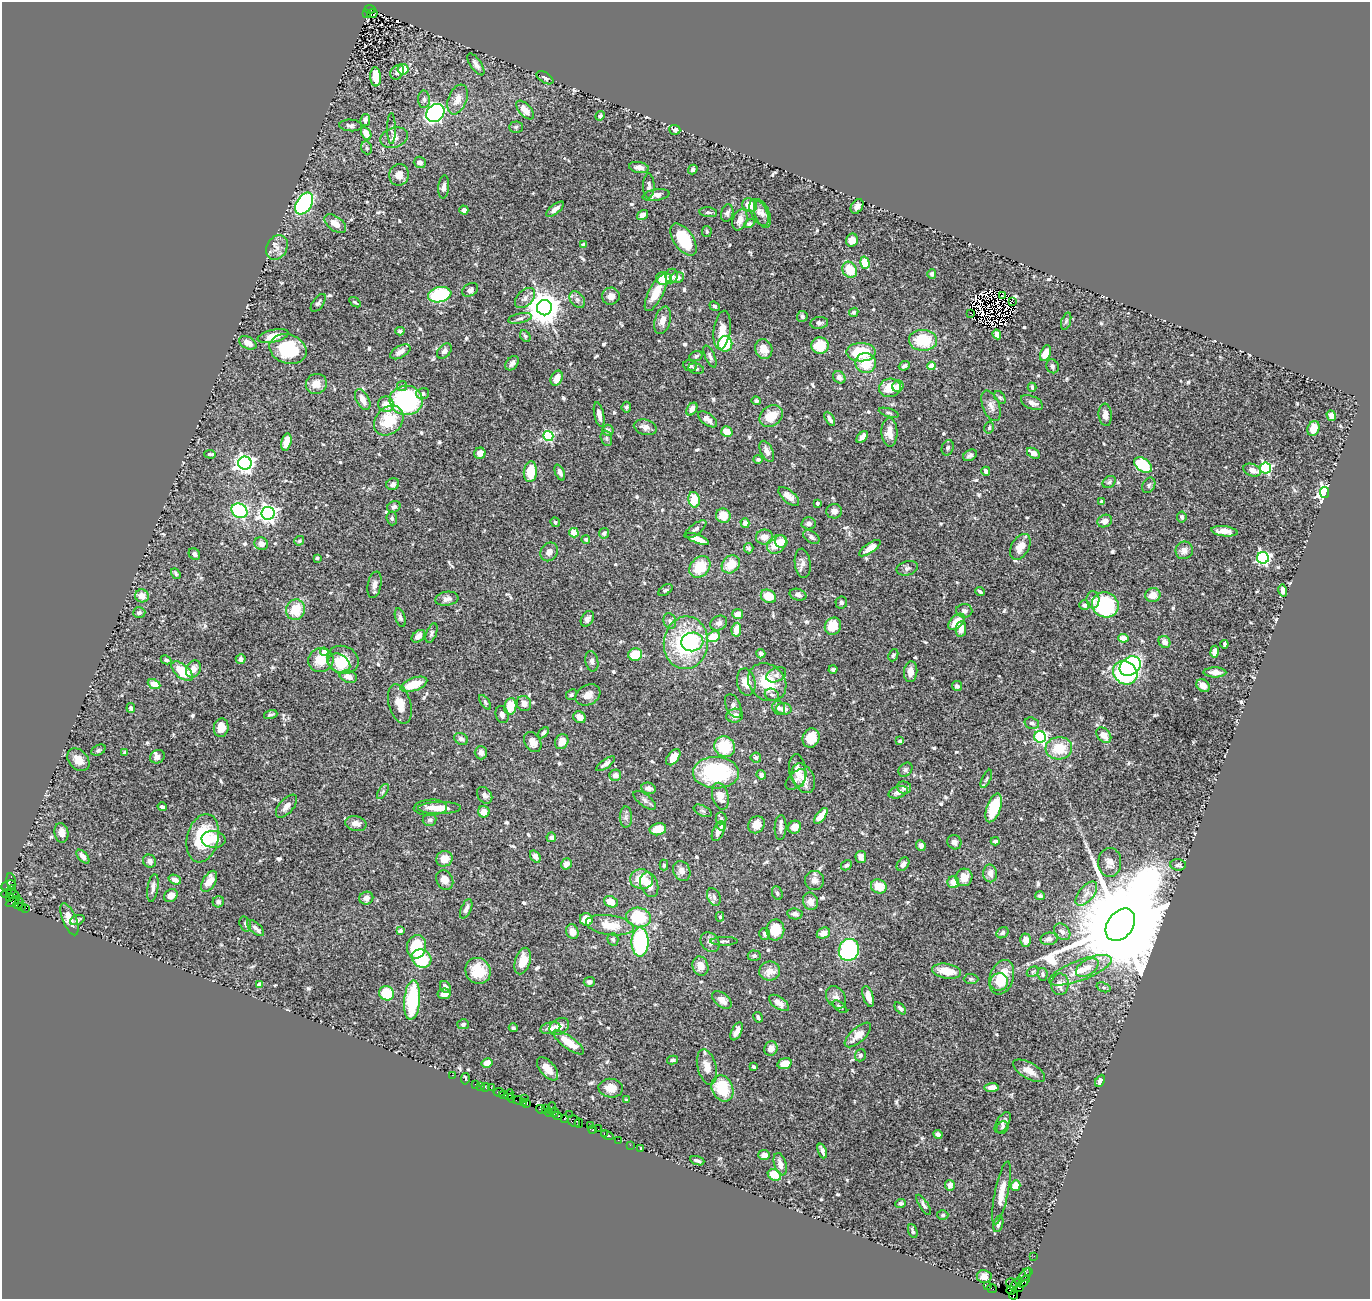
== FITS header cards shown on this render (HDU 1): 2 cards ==
NAXIS1  =                 1368
NAXIS2  =                 1297

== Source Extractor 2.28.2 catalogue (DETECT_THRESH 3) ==
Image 1368 x 1297 px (HDU 1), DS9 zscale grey, 1 PNG px = 1 image px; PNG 1372 x 1301 px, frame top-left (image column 1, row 1297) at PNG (2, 2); each listed source drawn as its Kron ellipse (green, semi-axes under 4 px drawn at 4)
Background 0.501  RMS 0.025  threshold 0.0749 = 3 sigma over >= 5 px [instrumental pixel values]
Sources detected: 673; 12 with non-positive FLUX_AUTO (blend fragments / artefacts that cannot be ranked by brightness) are neither listed nor drawn; of the other 661, the 500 brightest by FLUX_AUTO listed and drawn (161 fainter detections omitted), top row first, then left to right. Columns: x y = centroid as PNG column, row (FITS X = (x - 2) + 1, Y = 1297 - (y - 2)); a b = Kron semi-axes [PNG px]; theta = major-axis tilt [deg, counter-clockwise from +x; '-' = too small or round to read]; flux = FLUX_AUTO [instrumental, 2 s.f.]
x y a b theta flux
370 9 5 3 - 180
372 13 5 4 - 160
367 14 3 3 - 18
476 64 13 5 -56 7.5
403 69 5 5 - 38
397 72 8 6 52 6.1
376 77 9 5 -87 38
545 78 9 5 -32 5.1
424 99 9 6 -88 5.5
458 99 15 9 68 18
525 110 11 6 -48 18
435 113 10 8 44 490
600 116 5 4 - 3
365 120 6 5 - 5.4
351 125 11 6 -4 5.3
516 127 7 5 2 2.9
391 129 15 4 -89 5.1
675 130 5 5 - 5.8
366 133 7 5 -61 23
394 138 14 10 18 14
367 148 7 5 -68 3.2
420 162 6 5 - 9.1
639 167 10 5 -11 8.8
693 169 5 4 - 3.8
399 175 11 10 - 15
649 186 12 6 90 6.1
444 187 11 5 83 6.7
656 195 13 5 9 9.8
304 203 12 7 58 280
750 205 7 6 - 21
857 206 8 5 57 9.7
555 209 11 4 38 7
464 210 4 4 - 6.5
708 212 9 5 -5 3.6
759 212 14 8 -63 10
727 213 9 6 73 4.8
762 214 15 7 -70 8.3
642 215 6 4 33 12
740 220 11 7 71 12
335 224 12 7 -37 17
749 224 5 4 - 3.3
707 231 5 4 - 3
683 239 18 9 -55 80
852 240 6 6 - 13
583 245 4 4 - 5.1
277 247 13 10 61 12
865 263 6 4 -74 44
850 270 8 7 - 40
932 274 4 4 - 4.3
672 276 7 6 - 9.3
677 277 6 5 - 9.3
664 279 7 6 - 32
470 290 8 6 32 6.2
656 293 20 7 63 32
440 295 12 7 12 120
611 296 9 8 - 12
1003 296 3 2 - 4.1
525 298 12 8 45 9.6
577 300 9 6 -50 6.5
355 302 6 3 -33 3
1012 302 4 3 - 6.1
318 303 10 5 54 4.4
715 306 5 4 - 2.9
544 308 7 7 - 3500
854 312 5 4 - 2.9
971 313 3 2 - 4.2
802 316 5 5 - 3.5
520 318 12 5 12 5.3
663 320 14 7 75 13
1066 321 9 4 71 3.4
819 323 9 6 8 4.6
722 330 19 8 82 24
400 331 4 4 - 4.6
997 334 5 4 - 9.5
273 336 16 6 13 22
525 336 6 4 -62 3.4
923 340 14 10 -3 59
248 343 9 6 -28 15
725 344 8 7 - 77
820 345 8 8 - 38
288 349 19 14 -16 88
764 349 10 8 -68 22
444 351 9 6 46 5.7
400 352 11 6 29 12
861 352 14 9 0 70
1045 353 8 5 67 21
696 356 7 5 20 3.4
710 356 12 5 -66 5.9
512 363 8 5 49 7.7
866 363 10 10 - 44
690 366 7 5 -9 4.5
904 366 6 4 22 5.2
931 366 4 4 - 28
1052 366 7 6 - 4.2
696 369 8 5 -14 3.4
839 377 7 5 -44 8
557 378 8 5 66 18
316 384 10 10 - 16
402 386 5 5 - 3.1
898 386 6 5 - 10
1032 387 4 3 - 3.4
890 388 11 9 11 30
423 394 6 5 - 5.3
1000 397 7 4 -52 3
363 400 11 6 -61 13
406 400 16 14 -3 220
756 401 4 4 - 3.5
1032 403 12 6 -25 10
386 404 8 7 - 17
991 406 16 8 -69 12
626 407 5 4 - 3.8
692 409 7 4 57 9.5
889 413 10 4 -16 3.2
599 415 12 5 -78 10
1105 415 11 6 -85 10
771 416 12 10 38 33
1331 416 5 4 - 12
708 419 11 5 -37 8.9
830 419 8 3 -60 5.9
389 420 16 13 48 60
645 427 12 7 -15 10
989 428 6 4 75 2.9
1313 428 8 5 71 21
608 430 5 5 - 5.1
727 432 6 5 - 19
889 432 14 8 -88 17
548 436 5 5 - 170
862 437 7 4 44 9.6
606 438 8 5 -74 3.5
286 442 9 5 77 17
948 448 8 6 71 4
767 451 11 6 -64 11
480 453 6 5 - 12
1033 453 7 4 -32 11
210 454 6 3 -4 3.8
970 455 7 5 30 5.3
758 459 4 4 - 3.3
245 463 7 6 - 850
1143 465 10 6 -35 91
1265 468 5 5 - 190
1252 470 9 6 -20 13
986 471 4 4 - 7.7
530 472 10 6 85 43
560 472 8 4 -67 7.4
1109 482 7 5 37 3.9
393 484 6 5 - 5.4
1149 485 8 6 58 3.8
1324 492 5 4 - 440
789 496 13 6 -41 12
694 500 8 5 -78 35
1102 502 4 4 - 5.6
817 503 3 3 - 5.6
394 507 7 5 30 4.1
239 511 8 7 - 190
834 511 8 7 - 7.9
268 513 6 6 - 720
723 516 7 7 - 24
1182 517 5 4 - 4.1
392 518 7 5 -85 3.5
1105 521 7 6 - 12
555 522 5 4 - 3.6
745 523 5 4 - 11
809 523 7 6 - 6.2
695 529 13 5 37 5.3
1224 531 13 5 -7 14
574 533 5 4 - 24
604 533 5 5 - 4.9
764 537 8 7 - 13
811 537 9 5 -37 5.6
586 539 4 4 - 4.7
697 539 12 4 -21 20
299 541 5 4 - 3.2
781 541 6 6 - 18
261 544 7 6 - 9.5
777 544 10 8 40 32
1020 547 14 8 60 18
749 548 5 4 - 3.2
870 548 12 5 34 15
1184 550 9 8 - 11
549 552 10 8 57 9.7
194 554 6 5 - 5.4
317 558 3 3 - 3.1
1263 558 6 6 - 350
803 563 15 8 -84 9.5
731 564 10 8 44 30
700 567 12 9 49 48
907 568 11 7 15 5.2
176 574 6 4 -55 2.9
374 585 13 7 78 8.9
665 590 8 4 36 3.3
1283 590 6 4 -75 11
980 592 5 3 - 2.9
798 595 8 5 -16 6.1
1153 595 7 7 - 17
142 596 7 6 - 14
768 596 8 6 -30 28
447 599 12 7 8 8.6
1093 600 8 6 -86 10
841 603 6 6 - 4
1085 605 5 5 - 4.9
1105 605 13 12 - 140
295 610 10 9 - 42
964 611 8 7 - 6.1
139 613 6 5 - 4.4
738 614 5 5 - 12
400 618 9 5 -73 4.3
587 619 8 5 60 6.5
670 621 8 6 -71 5.2
956 622 10 6 45 26
719 623 9 7 29 7.7
833 626 9 8 - 34
961 629 8 5 82 11
736 630 7 5 82 19
432 633 10 5 69 3.9
418 636 7 5 38 11
713 637 7 5 26 34
1123 638 5 4 - 19
692 642 11 9 8 36
1165 642 6 5 - 12
686 643 26 22 84 170
1224 644 4 3 - 3.2
324 652 4 4 - 21
1214 652 6 4 80 8.6
635 654 7 6 - 43
761 654 4 4 - 4.8
893 655 6 4 67 2.9
241 659 5 5 - 6.2
166 660 5 4 - 3.1
321 660 12 12 - 31
343 660 16 13 -22 48
592 661 10 6 -79 5.9
339 664 12 9 -35 26
1130 666 11 9 35 340
193 669 9 7 61 12
833 669 4 4 - 4.1
182 671 13 6 -40 46
911 672 10 6 85 14
1215 672 11 5 0 10
1125 673 13 11 -40 270
776 675 10 7 24 6.1
348 677 9 6 -16 14
746 682 13 9 -79 19
767 682 21 17 -43 53
154 684 6 4 -25 19
414 684 14 6 20 44
957 686 5 5 - 6.3
1203 686 7 5 -44 12
571 695 6 5 - 3
588 695 13 9 29 15
772 695 7 5 -24 4
485 702 8 4 -55 3
524 703 8 7 - 9.9
400 704 20 11 -74 22
510 706 8 6 80 35
733 706 12 7 -67 6.5
131 708 5 4 - 4.6
779 708 7 6 - 5.7
784 709 7 6 - 8.9
271 715 7 3 17 3.2
502 715 9 6 -73 7.4
735 716 8 7 - 11
580 717 6 5 - 12
1032 723 7 5 -17 4.7
221 728 9 7 81 17
543 733 6 4 45 3.7
1104 735 9 6 -48 20
1040 737 6 5 - 210
811 738 10 8 67 27
461 739 7 5 -28 6.3
900 741 4 4 - 4.4
533 742 11 8 -59 12
562 742 7 6 - 15
725 747 10 10 - 57
1059 748 13 11 4 45
98 750 7 5 27 3.2
125 753 3 3 - 3
481 753 6 6 - 6.7
157 757 7 6 - 6.3
673 757 9 5 52 18
756 758 5 5 - 3.8
78 760 13 9 -46 17
606 764 11 4 36 7.5
798 770 16 8 -83 13
905 770 8 6 46 4.1
716 773 23 15 -1 170
615 775 6 5 - 8.9
761 775 5 4 - 4
803 778 16 10 -63 19
986 779 10 3 64 3
796 780 13 7 45 6.8
904 787 7 6 - 6.8
648 788 7 5 -13 8.3
383 792 8 4 59 3.1
898 792 10 5 17 10
485 795 9 6 -51 6.7
720 796 14 8 -76 20
645 800 13 6 -38 6.4
286 806 14 7 49 10
162 807 4 3 - 3.4
430 807 17 8 4 15
440 808 21 6 1 22
994 808 15 7 70 55
703 811 9 5 -26 4.3
484 812 6 5 - 16
821 816 9 4 51 19
626 817 10 6 90 6.4
721 818 6 5 - 2.9
430 820 7 6 - 3.9
356 824 11 7 -11 11
756 825 9 7 50 16
721 826 4 4 - 2.9
781 827 12 6 89 6.7
795 827 6 6 - 15
658 829 8 6 12 23
718 831 10 5 66 13
61 833 10 7 -81 14
551 837 5 4 - 5.3
203 838 24 15 76 86
213 839 12 8 -4 22
995 841 4 3 - 3.9
954 842 7 7 - 8.1
921 846 5 4 - 7.4
535 856 6 4 -53 7.9
83 857 8 4 -49 12
861 857 6 5 - 7.5
444 859 8 7 - 18
149 861 7 6 - 6.7
1110 862 14 11 87 13
566 864 6 5 - 8.9
903 864 7 5 50 7.5
664 865 5 4 - 3
846 865 6 4 29 3.7
1178 865 8 5 -3 4.2
682 871 10 8 -65 10
990 873 9 7 -87 11
964 877 9 8 - 20
642 879 11 10 - 32
175 880 6 4 -21 8.6
445 880 10 8 -63 14
814 880 9 9 - 11
11 881 8 4 -81 95
209 881 11 6 60 23
953 882 6 6 - 16
649 885 13 8 -72 16
8 886 7 5 22 110
879 886 8 7 - 31
153 888 14 5 81 8.5
11 890 5 2 - 19
6 893 5 2 - 10
777 893 7 5 -65 3.9
13 894 7 4 -23 28
1086 894 14 7 50 13
171 896 7 6 - 13
1040 896 5 4 - 5.2
9 897 3 3 - 13
714 897 9 6 -64 6.1
366 898 7 6 - 9.3
810 901 9 7 -69 10
13 902 8 4 31 68
218 902 6 5 - 4.2
611 902 7 5 -20 22
18 903 6 2 45 8.5
22 907 3 3 - 23
26 908 3 2 - 18
466 909 10 5 66 7.5
795 914 7 5 -9 6.6
638 917 12 10 -9 66
720 917 5 4 - 2.8
69 919 17 6 -67 23
586 919 6 6 - 31
77 920 7 4 20 4
245 924 8 5 -72 4.1
610 925 24 10 -8 35
1120 925 18 12 54 68000
256 928 10 5 -42 6.1
775 930 10 9 - 35
400 931 4 3 - 3.1
572 932 7 6 - 12
1062 932 9 7 -48 6.9
823 933 7 5 24 16
1003 933 6 5 - 4.1
765 934 6 5 - 5.2
613 939 6 5 - 3.3
1049 939 8 6 8 7.9
1026 940 6 5 - 8.2
724 941 14 4 1 4
640 942 14 8 89 190
710 942 11 8 -52 8.5
416 947 12 9 78 68
849 950 11 10 - 220
754 956 6 5 - 3.3
422 958 10 8 -36 66
523 961 13 7 73 24
700 966 10 8 -71 13
1087 968 12 7 33 14
1080 970 33 10 21 44
478 971 13 12 - 39
770 971 10 9 - 16
946 971 15 7 -9 32
1033 972 6 4 29 2.9
1043 974 6 5 - 4.4
1002 977 18 11 71 51
971 979 7 5 -1 3.3
589 982 5 5 - 5
999 982 9 8 - 16
1060 984 11 9 88 12
259 985 4 4 - 23
445 987 6 5 - 6.6
1104 987 7 4 -18 3.3
387 993 7 7 - 54
444 994 6 5 - 8.6
868 996 11 5 -73 15
836 997 12 9 -56 9.9
412 1000 20 8 85 100
722 1000 11 7 -39 13
779 1003 11 6 -35 10
840 1007 8 4 -38 3.5
900 1008 7 4 -47 5
758 1017 6 3 -60 3
463 1024 6 5 - 4.1
559 1026 10 7 32 12
513 1028 4 4 - 3.4
550 1028 10 6 13 8.4
737 1031 9 5 64 10
858 1035 16 7 42 19
569 1042 18 6 -36 34
771 1048 7 6 - 12
860 1055 6 5 - 3.8
672 1060 5 4 - 3.7
487 1063 5 4 - 14
784 1064 7 5 16 20
707 1067 18 9 -76 19
753 1067 4 3 - 2.9
547 1069 14 7 -49 19
1029 1071 18 8 -30 17
452 1075 2 2 - 11
465 1079 6 3 80 6.4
1100 1081 6 4 63 6.2
475 1084 3 2 - 34
481 1086 3 2 - 11
486 1087 4 3 - 40
491 1088 2 2 - 4.4
611 1088 12 9 -4 16
722 1088 13 10 -67 62
992 1088 7 4 4 14
499 1092 5 3 - 27
509 1094 6 3 66 59
504 1095 4 3 - 18
511 1098 4 2 - 23
525 1098 2 2 - 10
518 1100 5 3 - 43
626 1100 4 4 - 3.6
523 1102 3 3 - 26
527 1104 3 3 - 25
552 1108 6 2 72 49
541 1109 5 3 - 58
546 1109 4 3 - 15
549 1112 4 3 - 26
555 1112 4 3 - 52
570 1115 2 2 - 13
558 1116 4 3 - 80
564 1118 3 3 - 22
574 1121 6 5 - 120
1003 1122 12 6 58 6.9
579 1123 4 2 - 20
590 1126 3 2 - 12
1003 1127 6 5 - 3
598 1129 2 2 - 5.2
592 1130 4 3 - 35
604 1133 3 3 - 30
938 1134 5 3 - 5.8
607 1135 6 3 -20 47
618 1140 2 2 - 8.5
630 1145 2 2 - 15
641 1149 3 3 - 18
822 1151 8 3 -70 6
764 1155 6 5 - 12
697 1161 7 3 -19 4.5
780 1164 11 6 -75 11
774 1175 7 5 -31 31
950 1185 5 5 - 8.7
1016 1185 5 5 - 18
1001 1193 32 6 78 22
901 1203 5 4 - 3.2
924 1205 12 4 -57 4.7
943 1215 6 4 2 3.1
998 1224 8 4 75 4.8
913 1231 7 3 -70 2.8
1034 1256 2 2 - 5.7
1029 1271 2 2 - 11
1025 1275 7 5 48 46
984 1277 7 6 - 11
1017 1282 6 3 38 29
1024 1282 7 3 45 76
1011 1284 6 4 -54 440
987 1286 3 2 - 7.3
1020 1288 2 2 - 5.2
992 1289 5 2 - 19
1011 1290 4 3 - 25
1014 1295 4 3 - 100
At the frame edge (FLAGS 8, measured only in part): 1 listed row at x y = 1014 1295
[161 fainter detections neither listed nor drawn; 12 non-positive-flux detections neither listed nor drawn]